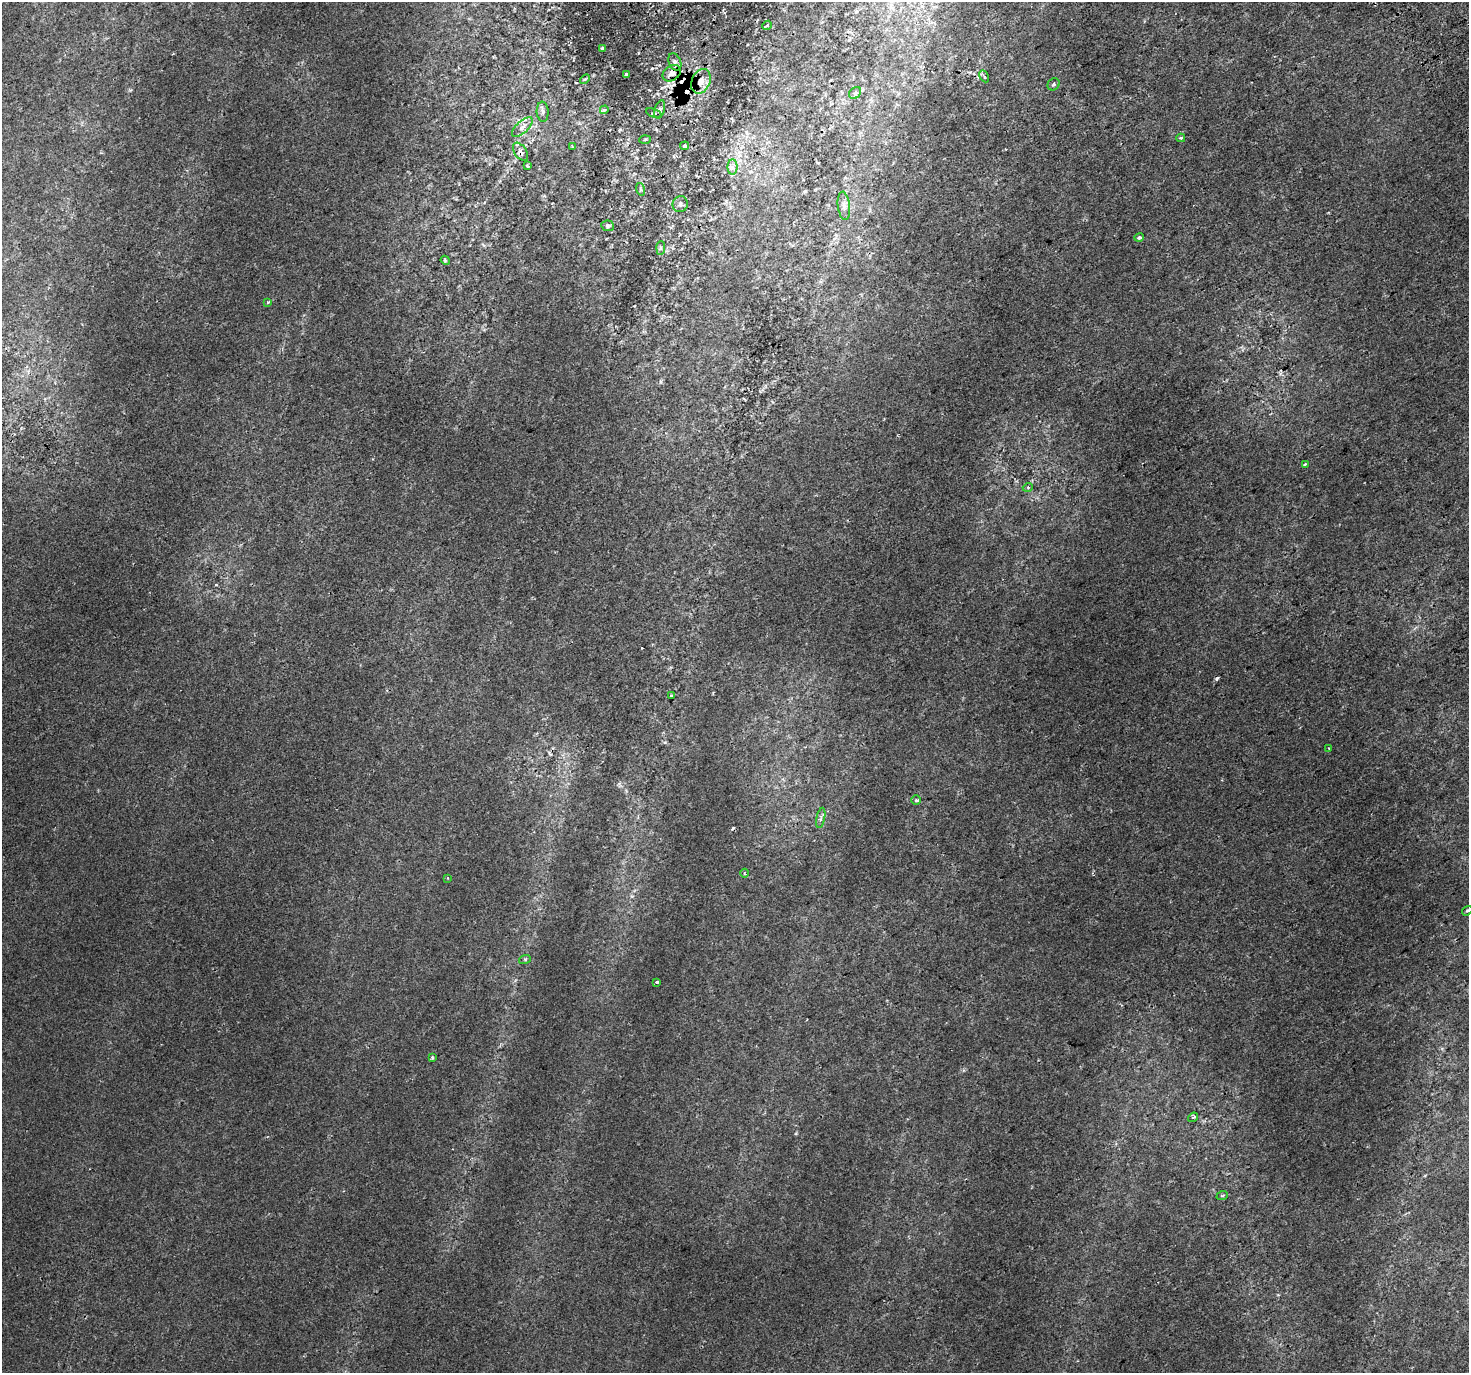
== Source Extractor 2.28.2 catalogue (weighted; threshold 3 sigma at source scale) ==
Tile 10 of 4 x 4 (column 2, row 3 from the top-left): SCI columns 1507-2973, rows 1568-2938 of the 5943 x 5816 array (HDU 1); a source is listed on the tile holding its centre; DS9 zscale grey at full resolution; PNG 1471 x 1375 px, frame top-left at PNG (2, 2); each listed source drawn as its Kron ellipse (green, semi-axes under 4 px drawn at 4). Shown black and unused: <1% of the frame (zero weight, under 2 of 3 exposures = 2% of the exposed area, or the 3 px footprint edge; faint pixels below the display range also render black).
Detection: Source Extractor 2.28.2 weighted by HDU 2 'WHT'; one run over the whole footprint, this tile lists its part. Background 8.95e-04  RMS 0.0029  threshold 0.013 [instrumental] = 3 sigma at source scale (4.5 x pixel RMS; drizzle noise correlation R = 1.50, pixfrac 1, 0.0396/0.0396 arcsec/px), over >= 5 px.
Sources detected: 51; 6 cosmic-ray / hot-pixel residue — neither listed nor drawn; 1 inside a brighter listed object's ellipse — not listed separately; the other 44 listed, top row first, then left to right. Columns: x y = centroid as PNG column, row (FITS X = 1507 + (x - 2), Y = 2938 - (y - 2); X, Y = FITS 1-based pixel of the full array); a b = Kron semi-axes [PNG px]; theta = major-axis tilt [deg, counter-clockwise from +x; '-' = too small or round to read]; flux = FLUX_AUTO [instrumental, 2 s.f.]
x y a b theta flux
767 25 5 3 - 0.39
602 48 3 3 - 0.38
675 62 9 6 -67 0.81
672 73 10 7 35 1.5
626 74 3 2 - 0.34
984 76 6 3 -62 0.44
585 79 5 3 - 0.31
701 81 13 9 65 3.2
1054 84 6 5 - 0.59
855 93 7 5 45 0.62
660 109 9 5 73 0.75
604 110 4 3 - 0.33
543 112 10 6 -86 0.94
654 113 8 4 -22 0.47
522 127 13 6 42 1.6
1181 138 4 3 - 0.37
645 139 6 4 4 0.35
685 146 4 4 - 0.42
572 147 3 2 - 0.34
520 152 10 6 -54 1.1
527 166 4 3 - 0.37
732 167 7 5 -90 0.96
640 189 6 4 -71 0.39
680 204 8 7 - 0.87
844 206 14 6 -83 1.3
608 226 6 5 - 0.55
1139 238 5 3 - 1.6
661 248 7 4 88 0.55
445 260 5 3 - 0.32
268 302 4 3 - 0.31
1305 464 3 3 - 0.36
1028 487 5 3 - 0.34
672 695 3 3 - 0.51
1329 748 3 3 - 0.19
916 800 5 5 - 0.44
821 818 10 3 79 0.68
744 873 4 3 - 0.28
447 878 4 3 - 0.24
1467 911 5 3 - 0.44
525 959 6 4 18 0.41
656 982 4 3 - 1.1
432 1057 3 3 - 0.4
1193 1117 5 4 - 0.74
1222 1196 6 3 20 0.33
Overlapping masked pixels (flux is a lower limit): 3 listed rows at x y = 672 73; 701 81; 520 152
Isophote crosses this tile's border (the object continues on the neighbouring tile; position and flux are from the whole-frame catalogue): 1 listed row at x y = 1467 911
Unlisted compact peaks at least as high as the median listed source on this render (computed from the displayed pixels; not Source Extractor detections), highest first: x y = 130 90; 660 382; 665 742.